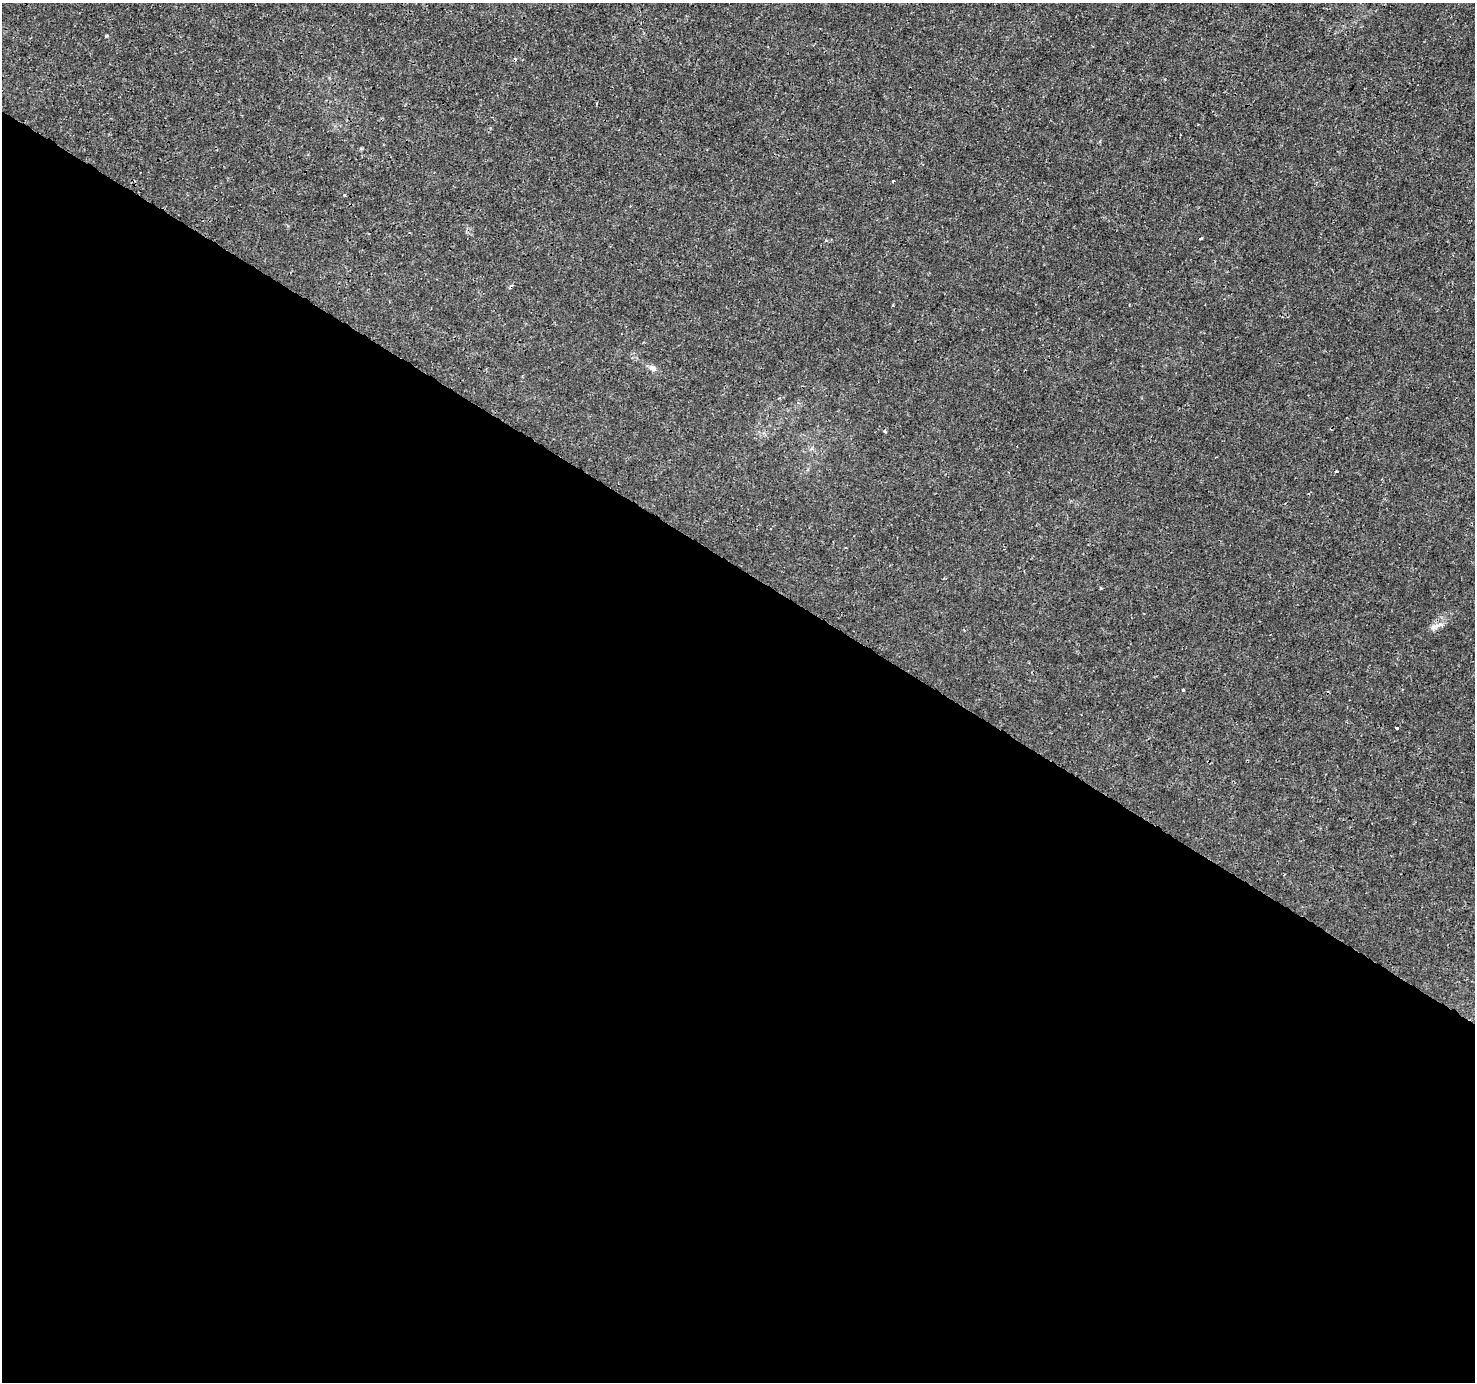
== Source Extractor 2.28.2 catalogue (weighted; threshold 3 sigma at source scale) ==
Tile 14 of 4 x 4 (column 2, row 4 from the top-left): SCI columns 1475-2947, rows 189-1568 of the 5901 x 5965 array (HDU 1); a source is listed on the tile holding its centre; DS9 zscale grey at full resolution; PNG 1477 x 1384 px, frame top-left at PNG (2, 3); no overlay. Shown black and unused: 59% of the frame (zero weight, under 3 of 4 exposures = <1% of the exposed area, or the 3 px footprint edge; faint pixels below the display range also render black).
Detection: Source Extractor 2.28.2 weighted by HDU 2 'WHT'; one run over the whole footprint, this tile lists its part. Background 1.47e-04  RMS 7.6e-04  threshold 0.00342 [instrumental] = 3 sigma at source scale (4.5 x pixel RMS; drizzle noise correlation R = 1.50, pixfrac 1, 0.0396/0.0396 arcsec/px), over >= 5 px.
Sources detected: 12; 3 cosmic-ray / hot-pixel residue — not listed; the other 9 listed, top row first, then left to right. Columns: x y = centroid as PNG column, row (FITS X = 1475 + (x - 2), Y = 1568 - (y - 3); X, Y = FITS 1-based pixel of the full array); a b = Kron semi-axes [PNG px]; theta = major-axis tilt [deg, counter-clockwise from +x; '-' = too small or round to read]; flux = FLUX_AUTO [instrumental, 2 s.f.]
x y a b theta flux
106 35 5 3 - 0.088
893 181 3 2 - 0.056
344 195 3 3 - 0.074
1200 238 4 3 - 0.098
652 368 11 7 -32 0.29
885 431 5 3 - 0.11
1433 627 8 8 - 0.32
1183 690 3 3 - 0.11
1397 728 3 2 - 0.16